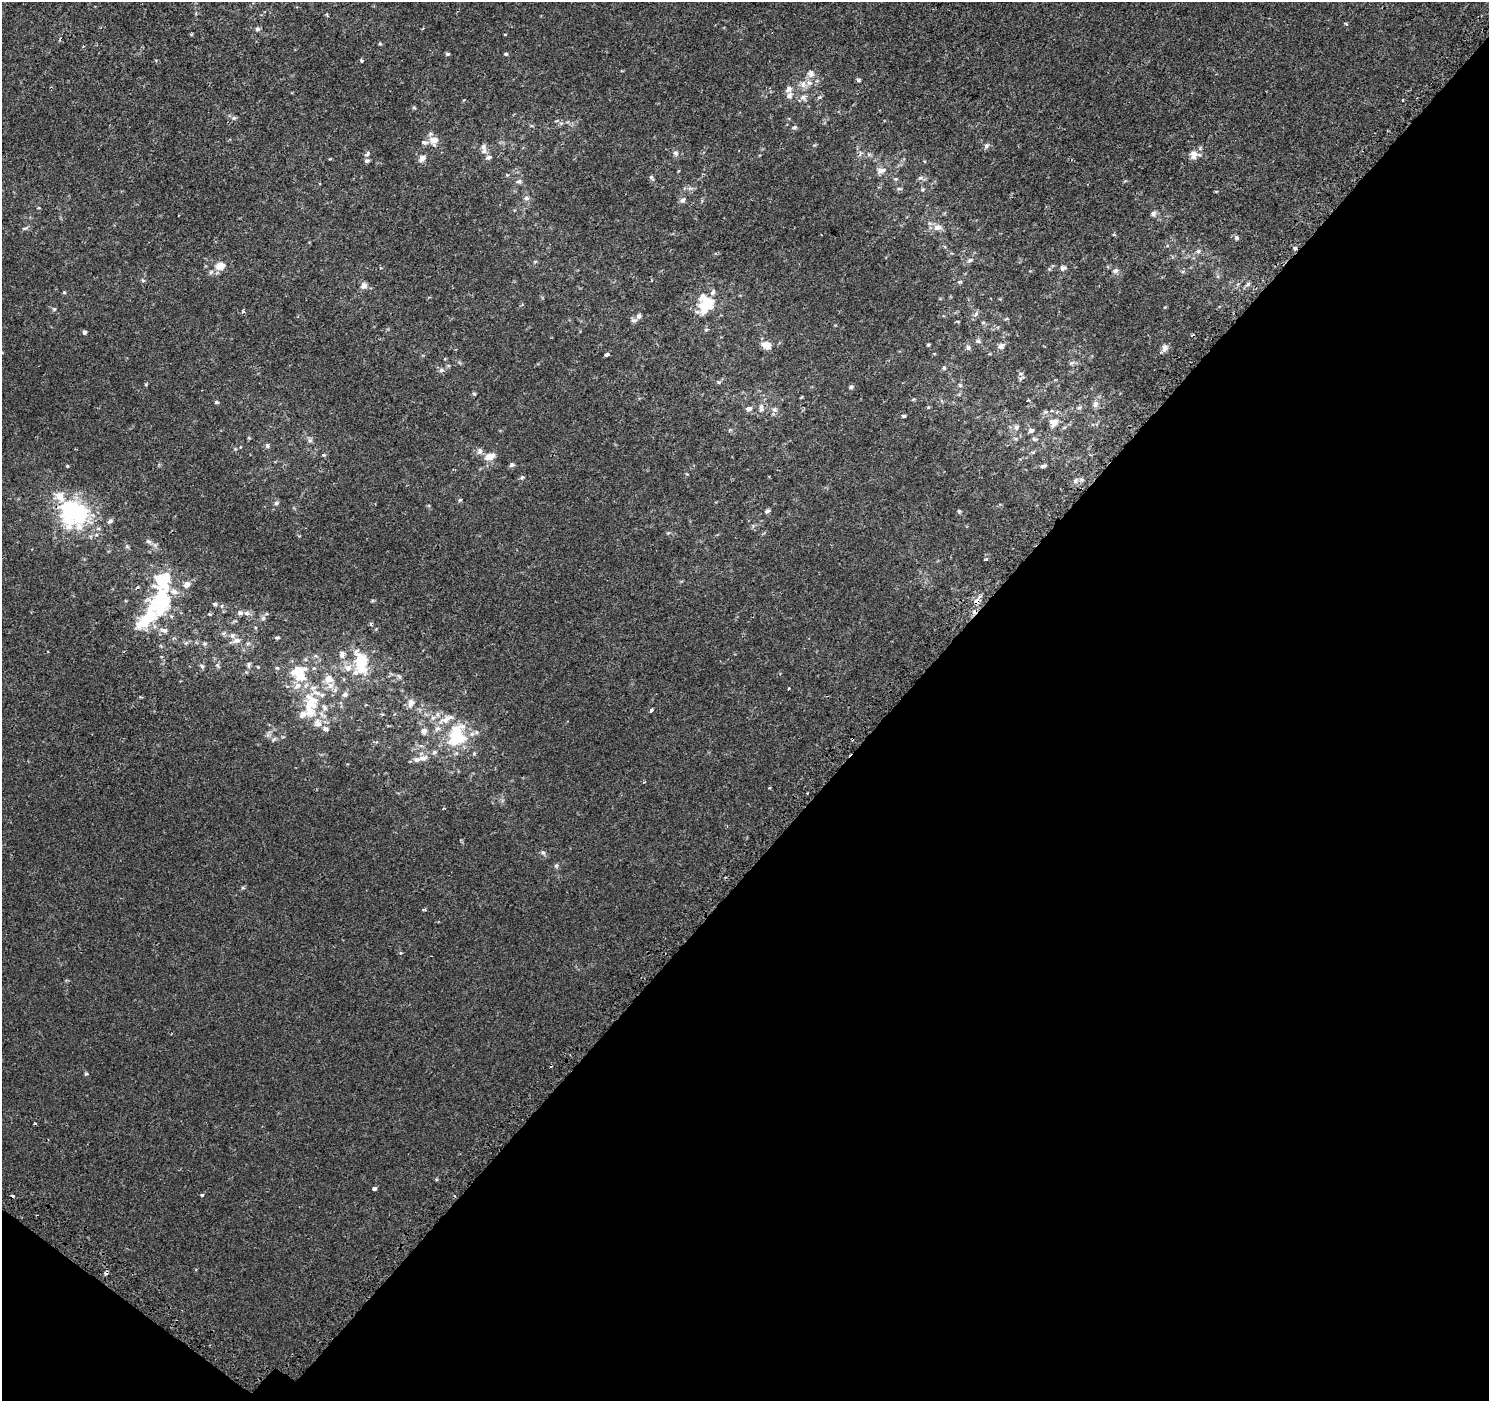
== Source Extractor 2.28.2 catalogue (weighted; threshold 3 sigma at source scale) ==
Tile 15 of 4 x 4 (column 3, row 4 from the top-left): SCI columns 3049-4535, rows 301-1699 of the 6086 x 6113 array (HDU 1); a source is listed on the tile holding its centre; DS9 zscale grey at full resolution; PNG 1491 x 1403 px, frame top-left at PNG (2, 2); no overlay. Shown black and unused: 41% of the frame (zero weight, under 2 of 3 exposures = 3% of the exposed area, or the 3 px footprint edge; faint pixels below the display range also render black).
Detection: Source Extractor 2.28.2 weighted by HDU 2 'WHT'; one run over the whole footprint, this tile lists its part. Background 3.13e-04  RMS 0.0027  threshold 0.0122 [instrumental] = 3 sigma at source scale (4.5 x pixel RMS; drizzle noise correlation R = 1.50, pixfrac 1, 0.0396/0.0396 arcsec/px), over >= 5 px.
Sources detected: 201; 2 inside a brighter object's white glare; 8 cosmic-ray / hot-pixel residue — not listed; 30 inside a brighter listed object's ellipse — not listed separately; the other 161 listed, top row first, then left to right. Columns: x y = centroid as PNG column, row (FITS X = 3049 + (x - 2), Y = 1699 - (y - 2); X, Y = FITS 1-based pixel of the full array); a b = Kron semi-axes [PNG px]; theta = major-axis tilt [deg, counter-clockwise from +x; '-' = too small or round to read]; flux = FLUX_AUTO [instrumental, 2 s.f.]
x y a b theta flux
257 29 6 6 - 0.55
191 34 4 3 - 0.29
380 43 5 4 - 0.29
448 54 6 4 -14 0.38
506 54 5 4 - 0.33
361 61 5 4 - 0.33
811 74 10 9 - 1.5
858 80 5 4 - 0.4
803 84 10 8 85 1.5
789 95 10 8 51 1.2
803 97 9 8 - 1.2
819 97 7 5 21 0.42
1402 100 3 3 - 0.64
414 108 6 4 -1 0.3
234 118 7 6 - 0.65
794 127 6 5 - 0.48
434 141 14 12 -80 2.3
986 146 9 6 56 0.71
483 151 9 8 - 0.99
676 153 8 7 - 0.78
367 154 8 5 41 0.57
869 154 6 4 20 0.45
1193 155 11 9 89 2.2
422 159 7 6 - 1.7
367 161 6 5 - 0.6
881 170 12 7 9 1.4
507 175 5 4 - 0.27
651 178 8 5 -53 0.58
920 178 8 6 11 0.72
896 179 6 5 - 0.36
519 181 9 7 13 0.79
690 188 8 5 6 0.76
899 189 8 4 -8 0.39
923 190 6 4 90 0.35
526 198 8 7 - 0.78
682 200 8 6 62 0.82
39 208 5 3 - 0.23
1153 214 7 7 - 0.82
938 227 12 8 8 1.7
24 228 9 3 22 0.46
1114 234 4 4 - 0.32
1236 238 7 6 - 0.56
1295 248 5 5 - 0.44
1198 251 7 5 23 0.57
970 260 8 5 23 0.69
220 266 11 8 13 2.8
1063 268 8 7 - 0.76
1115 271 8 6 22 0.69
211 272 7 5 60 0.59
143 280 6 5 - 0.37
959 282 6 4 3 0.37
1248 284 7 4 44 0.53
364 286 8 7 - 1.4
64 292 5 4 - 0.29
705 304 20 15 69 10
54 309 5 5 - 0.4
243 312 5 4 - 0.39
976 314 9 6 53 0.71
639 316 7 6 - 0.68
1006 319 5 3 - 0.27
958 321 5 3 - 0.23
983 322 6 4 1 0.33
84 332 5 4 - 0.53
978 341 8 5 -12 0.58
766 345 10 7 -19 2.5
928 345 4 3 - 0.33
1001 346 7 6 - 1
968 347 7 5 -88 0.68
1164 348 8 5 62 1.7
606 354 4 3 - 1.2
1072 363 8 5 21 0.56
944 368 6 4 47 0.37
441 370 7 6 - 0.69
1021 374 7 3 1 0.34
1021 378 10 3 43 0.39
719 382 5 5 - 0.41
146 384 5 3 - 0.24
960 385 5 5 - 0.45
851 387 6 5 - 0.51
474 394 5 4 - 0.34
1028 400 3 3 - 0.38
216 402 5 4 - 0.42
1095 404 8 7 - 1.1
761 407 12 6 90 1.1
928 407 5 3 - 0.24
1079 408 7 6 - 0.55
748 409 9 6 13 0.91
774 410 8 8 - 0.89
1045 412 7 5 -18 0.53
903 416 5 4 - 0.51
1053 422 14 12 60 2.5
1016 427 8 6 -75 0.71
1031 430 7 6 - 0.78
1035 439 8 5 -8 0.48
310 440 7 6 - 0.67
267 446 6 5 - 0.57
480 451 8 6 89 1.1
323 455 5 4 - 0.35
490 456 14 8 21 2.4
512 465 6 5 - 0.64
67 466 3 3 - 0.3
1043 466 9 4 14 0.55
522 477 6 5 - 0.51
1075 481 8 5 54 0.67
460 500 5 5 - 0.39
276 503 7 5 34 0.57
767 511 7 5 44 0.58
959 511 5 5 - 0.34
73 513 34 29 -42 32
110 521 9 5 34 0.7
668 533 6 3 18 0.29
149 541 9 6 -36 0.84
127 547 6 4 -19 0.38
986 559 3 3 - 0.58
186 584 7 6 - 1.5
137 587 5 3 - 0.32
976 601 8 6 18 1.5
215 604 7 5 -11 0.56
247 613 9 6 0 0.91
210 614 5 3 - 0.27
147 618 49 20 58 13
263 618 6 6 - 0.56
371 624 6 4 -63 0.34
164 630 11 7 -16 1.1
277 637 5 4 - 0.41
236 641 14 6 16 1.3
186 643 6 5 - 0.48
248 643 6 4 40 0.41
204 644 6 4 1 0.4
342 654 8 6 86 1.1
361 662 27 16 -87 9.8
217 665 7 4 -58 0.49
249 665 9 4 80 0.62
202 666 7 5 -45 0.54
258 667 4 3 - 0.21
298 670 23 18 -11 6.2
399 676 8 4 -37 0.43
328 679 10 8 18 2.1
789 689 3 3 - 0.35
345 694 7 6 - 0.7
311 700 24 13 -37 5.6
411 703 10 7 75 1.5
651 710 4 3 - 0.9
303 714 10 8 39 1.4
437 714 8 6 89 0.9
317 721 11 8 44 1.5
325 729 8 6 -18 0.72
424 731 9 8 - 1.1
458 735 29 23 -76 14
274 739 8 4 45 0.44
852 739 3 3 - 0.33
422 758 15 8 14 1.7
769 788 3 3 - 0.27
543 853 7 5 -42 0.51
556 866 6 5 - 0.45
243 888 6 4 0 0.34
401 953 5 3 - 0.24
86 1074 5 4 - 0.32
374 1189 4 4 - 1
202 1195 4 4 - 0.35
455 1196 3 3 - 0.42
Overlapping masked pixels (flux is a lower limit): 4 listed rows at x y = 73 513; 976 601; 852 739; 455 1196